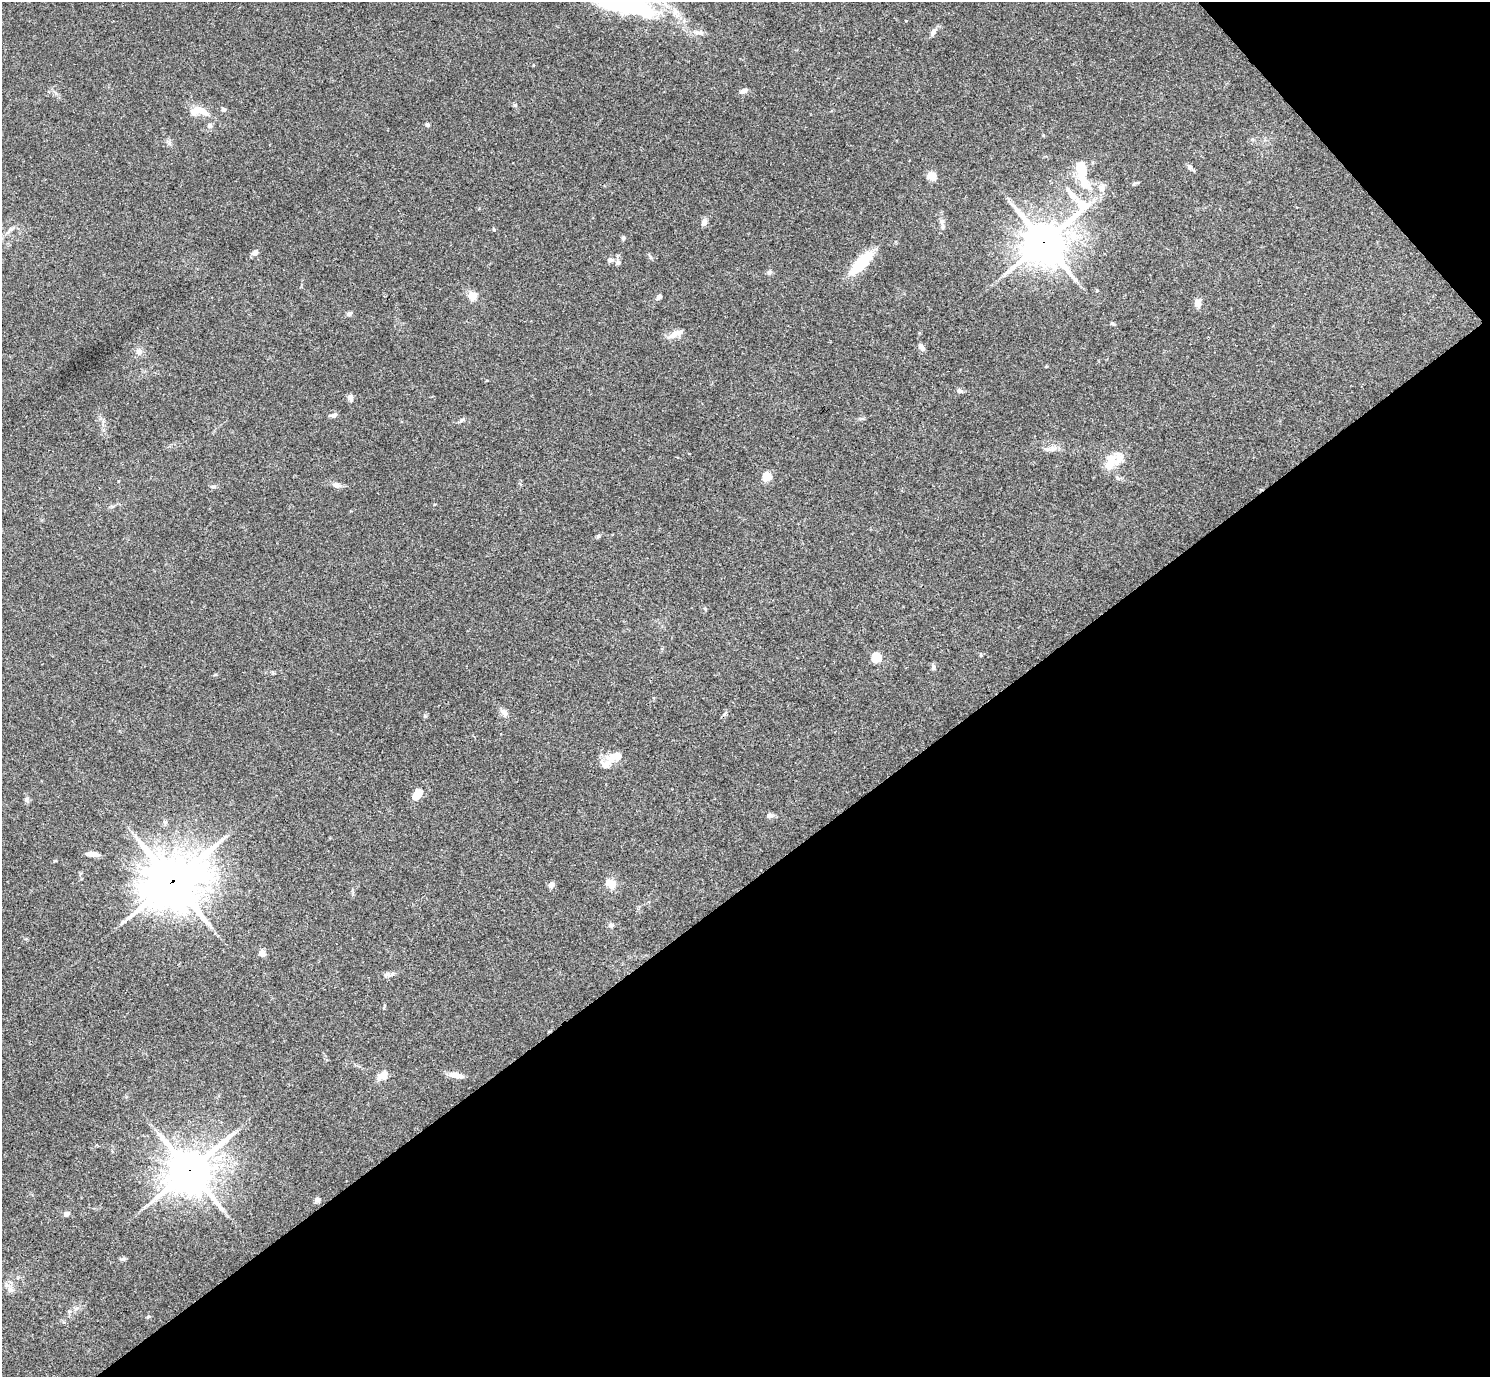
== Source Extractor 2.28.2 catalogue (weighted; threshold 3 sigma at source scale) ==
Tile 12 of 4 x 4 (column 4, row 3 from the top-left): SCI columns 4473-5960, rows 1676-3050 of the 5963 x 5961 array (HDU 1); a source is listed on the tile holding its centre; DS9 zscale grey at full resolution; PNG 1492 x 1379 px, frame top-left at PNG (2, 2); no overlay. Shown black and unused: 38% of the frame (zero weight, under 3 of 4 exposures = <1% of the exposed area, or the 3 px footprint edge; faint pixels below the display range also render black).
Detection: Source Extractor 2.28.2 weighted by HDU 2 'WHT'; one run over the whole footprint, this tile lists its part. Background 0.154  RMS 0.0074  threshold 0.0331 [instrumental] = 3 sigma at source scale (4.5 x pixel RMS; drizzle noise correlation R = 1.50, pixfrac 1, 0.05/0.05 arcsec/px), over >= 5 px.
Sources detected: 75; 4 inside a brighter object's white glare — not listed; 2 inside a brighter listed object's ellipse — not listed separately; the other 69 listed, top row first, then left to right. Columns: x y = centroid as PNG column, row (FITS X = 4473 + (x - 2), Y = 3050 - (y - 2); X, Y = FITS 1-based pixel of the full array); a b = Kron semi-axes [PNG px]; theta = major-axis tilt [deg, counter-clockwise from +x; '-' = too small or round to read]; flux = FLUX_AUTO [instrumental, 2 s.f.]
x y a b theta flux
627 2 69 37 -20 100
933 32 12 5 62 2.6
700 33 10 6 -7 3
743 91 10 6 19 2.9
201 110 22 10 -14 12
223 110 5 5 - 2
427 125 6 4 -21 1.1
210 126 7 7 - 2.3
169 143 7 6 - 1.8
1190 167 7 6 - 2.2
931 176 9 8 - 6.7
1085 183 24 13 -54 18
1134 184 6 4 60 0.91
1102 188 11 9 -36 4.6
1071 194 21 7 -51 7.1
704 222 8 6 82 3.4
942 227 9 6 -86 2.4
10 229 7 5 20 1.9
623 238 6 5 - 1.4
1044 242 18 14 44 1900
255 252 9 6 33 2.7
610 260 7 6 - 2.4
618 263 8 7 - 2.2
861 263 33 11 46 28
769 272 7 5 45 1.5
472 296 9 8 - 8.1
659 297 7 5 46 2.3
1198 303 9 7 -87 4.7
349 314 7 5 24 1.9
1112 323 6 4 -1 0.95
675 334 19 7 23 6.8
922 347 9 5 -57 3.1
139 352 9 9 - 3.5
960 391 7 6 - 1.8
350 397 7 5 -78 3.5
334 415 9 5 16 2.5
462 420 8 5 36 1.4
1051 449 19 6 6 4.3
1109 466 18 12 51 9.2
767 477 5 5 - 28
336 485 10 7 -14 3.5
213 487 8 4 -1 1.3
598 536 7 4 45 1.2
705 609 5 5 - 0.84
876 658 5 5 - 38
933 667 8 5 -80 1.6
504 712 9 8 - 3
725 713 9 4 48 1.4
425 716 6 4 71 1
612 757 28 11 29 12
417 795 11 7 46 12
27 799 8 5 72 1.8
770 815 8 6 8 2.8
92 854 15 5 -6 4.3
173 881 23 19 30 2700
611 884 14 10 -43 7.8
551 885 8 6 41 2.9
611 925 7 7 - 2.2
262 953 10 8 -62 3
387 974 10 6 18 2.6
382 1075 13 8 35 7.4
456 1075 19 7 -10 5.5
190 1170 16 14 43 2000
317 1199 7 5 -1 2.2
67 1214 6 5 - 3.4
123 1259 7 5 20 1.3
10 1290 9 7 42 3
69 1312 6 4 19 1.1
148 1316 6 3 9 0.84
Overlapping masked pixels (flux is a lower limit): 3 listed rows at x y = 1044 242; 173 881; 190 1170
Isophote crosses this tile's border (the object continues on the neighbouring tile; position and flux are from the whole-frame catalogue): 1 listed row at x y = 627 2
Unlisted compact peaks at least as high as the median listed source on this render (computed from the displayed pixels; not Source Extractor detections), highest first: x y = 515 105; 650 257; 494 230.